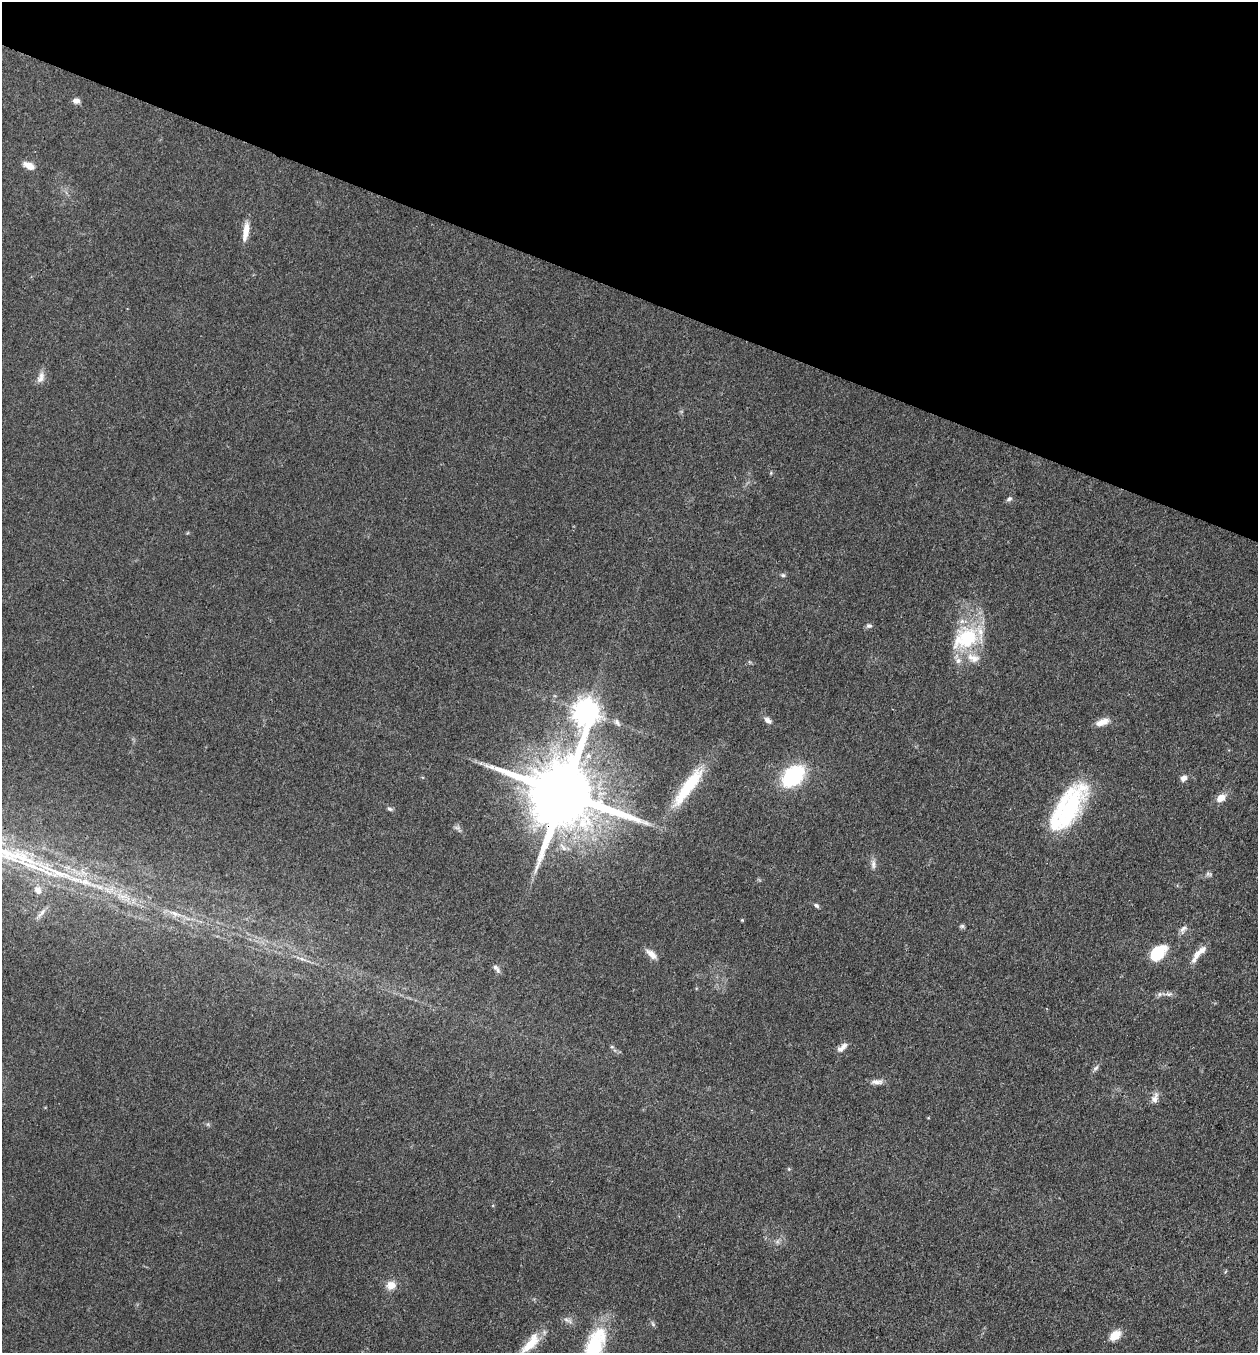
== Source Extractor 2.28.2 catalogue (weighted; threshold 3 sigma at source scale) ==
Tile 2 of 4 x 4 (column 2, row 1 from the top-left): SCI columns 1521-2776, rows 4055-5405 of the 5421 x 5407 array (HDU 1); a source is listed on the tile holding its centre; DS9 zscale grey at full resolution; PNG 1260 x 1355 px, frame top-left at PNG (2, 2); no overlay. Shown black and unused: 22% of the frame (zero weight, under 3 of 4 exposures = <1% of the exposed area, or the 3 px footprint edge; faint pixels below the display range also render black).
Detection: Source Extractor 2.28.2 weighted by HDU 2 'WHT'; one run over the whole footprint, this tile lists its part. Background 0.0928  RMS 0.0064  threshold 0.0289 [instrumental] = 3 sigma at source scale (4.5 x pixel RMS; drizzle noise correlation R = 1.50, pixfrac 1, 0.05/0.05 arcsec/px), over >= 5 px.
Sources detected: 52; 1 too faint to see at this stretch — not listed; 5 inside a brighter listed object's ellipse — not listed separately; the other 46 listed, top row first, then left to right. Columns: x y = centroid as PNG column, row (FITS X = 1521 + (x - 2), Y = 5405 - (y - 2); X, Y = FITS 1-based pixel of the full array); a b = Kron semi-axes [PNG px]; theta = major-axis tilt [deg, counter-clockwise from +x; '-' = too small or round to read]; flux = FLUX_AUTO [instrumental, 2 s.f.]
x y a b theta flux
76 101 8 7 - 2.8
29 166 12 7 -26 6.2
246 231 24 7 80 7.5
41 377 16 8 70 4.2
771 473 5 3 - 0.69
1009 499 8 6 28 1.6
783 575 6 5 - 1.1
869 626 8 6 -1 1.6
966 638 30 22 28 44
586 712 10 8 86 690
768 720 10 6 -36 2.9
617 722 8 6 -64 2
1102 722 17 8 19 5.8
793 776 18 13 43 68
1183 778 8 6 49 3.2
688 787 61 13 54 35
563 793 21 16 -23 9100
1221 798 12 8 36 5.7
1069 808 55 24 63 76
390 809 8 5 -18 1.3
873 864 13 6 -89 2.7
1208 874 9 5 -26 1.4
38 890 10 7 -56 4
816 905 7 5 -44 1.3
42 913 18 5 49 2.9
175 914 10 6 -41 3
742 920 4 4 - 0.59
962 926 6 5 - 1.2
1183 929 13 6 65 2.7
1199 952 24 7 44 6.7
1157 953 18 11 46 23
651 954 17 7 -41 4.7
495 967 9 6 -36 2.4
1168 994 12 6 -1 2.6
612 1047 6 4 -18 0.88
843 1047 10 7 53 3
1096 1068 9 5 38 1.7
877 1082 17 7 3 3.7
1155 1098 15 8 70 3.9
789 1169 5 5 - 0.8
391 1285 12 10 19 6.4
567 1320 15 5 -24 2.5
653 1324 7 5 -47 1.3
1115 1335 10 7 37 12
530 1343 34 12 48 16
595 1346 46 19 68 50
Overlapping masked pixels (flux is a lower limit): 2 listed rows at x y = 688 787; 563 793
Isophote crosses this tile's border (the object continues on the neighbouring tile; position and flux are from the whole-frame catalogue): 1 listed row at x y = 595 1346